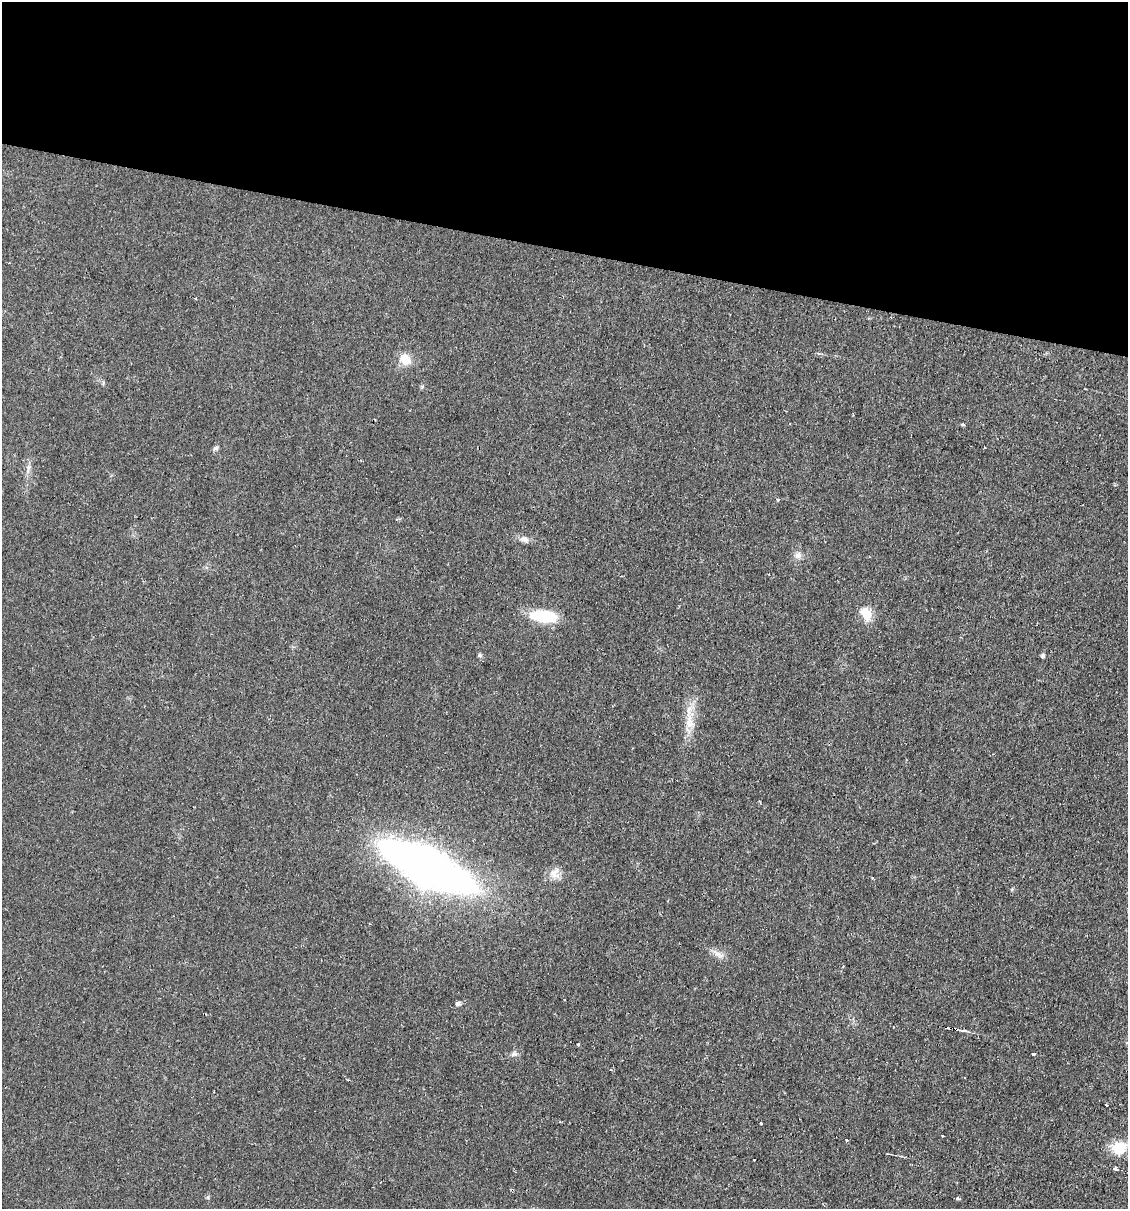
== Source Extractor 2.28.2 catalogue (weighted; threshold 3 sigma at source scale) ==
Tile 2 of 4 x 4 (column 2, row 1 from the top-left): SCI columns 1360-2485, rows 3621-4827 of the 4848 x 4828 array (HDU 1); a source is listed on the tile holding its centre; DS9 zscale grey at full resolution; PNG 1130 x 1211 px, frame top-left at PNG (2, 2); no overlay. Shown black and unused: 21% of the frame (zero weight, under 2 of 3 exposures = <1% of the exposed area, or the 3 px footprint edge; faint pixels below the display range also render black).
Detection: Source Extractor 2.28.2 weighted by HDU 2 'WHT'; one run over the whole footprint, this tile lists its part. Background 0.0329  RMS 0.0049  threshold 0.022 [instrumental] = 3 sigma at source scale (4.5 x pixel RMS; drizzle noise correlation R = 1.50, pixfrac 1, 0.05/0.05 arcsec/px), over >= 5 px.
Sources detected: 33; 1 cosmic-ray / hot-pixel residue — not listed; the other 32 listed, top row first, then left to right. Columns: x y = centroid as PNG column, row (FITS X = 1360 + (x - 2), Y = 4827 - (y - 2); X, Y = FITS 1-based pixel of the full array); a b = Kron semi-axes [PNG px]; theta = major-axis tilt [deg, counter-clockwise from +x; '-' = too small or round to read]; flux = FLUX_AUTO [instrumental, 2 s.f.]
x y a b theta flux
9 263 3 2 - 0.37
405 359 17 14 -64 6.4
963 424 4 3 - 0.8
216 448 7 5 15 1.1
29 468 13 5 78 2.2
778 499 4 4 - 0.84
524 539 13 8 -29 2.4
798 555 10 9 - 2.3
867 614 14 9 -53 9.6
543 616 29 13 -6 19
480 655 6 5 - 0.96
1043 656 5 4 - 1.4
690 723 22 12 84 8
427 867 53 18 -25 640
555 873 16 14 58 4.9
1012 889 6 3 72 0.52
719 954 17 6 -29 3.2
564 1000 3 2 - 0.54
458 1003 5 4 - 2.3
963 1030 10 3 -3 1.2
579 1044 4 3 - 2.1
514 1054 9 6 -10 1.5
1034 1054 3 3 - 3
349 1080 3 2 - 0.61
1106 1105 3 2 - 0.67
761 1123 3 3 - 1.7
943 1136 3 3 - 0.73
846 1140 4 3 - 1.1
1119 1148 17 14 15 12
754 1160 3 3 - 1.1
1116 1169 5 3 - 5.2
958 1199 3 3 - 4.3
Unlisted compact peaks at least as high as the median listed source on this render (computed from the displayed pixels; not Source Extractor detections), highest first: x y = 208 1197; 422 387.